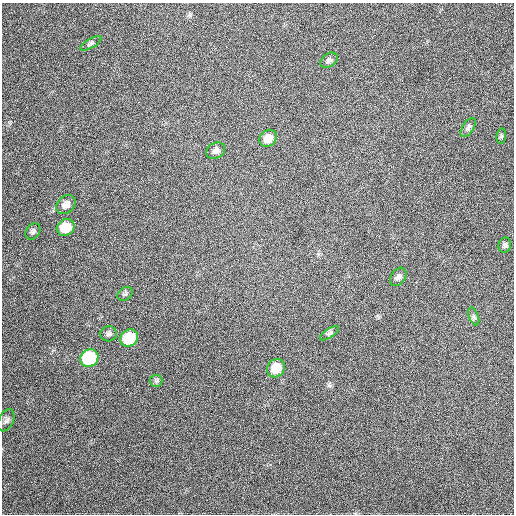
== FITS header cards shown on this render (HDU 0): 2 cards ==
NAXIS1  =                  512
NAXIS2  =                  512

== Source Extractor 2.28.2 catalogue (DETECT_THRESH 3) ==
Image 512 x 512 px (HDU 0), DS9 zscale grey, 1 PNG px = 1 image px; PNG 516 x 516 px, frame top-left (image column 1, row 512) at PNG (2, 3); each listed source drawn as its Kron ellipse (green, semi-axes under 4 px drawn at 4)
Background 482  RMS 13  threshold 39.5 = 3 sigma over >= 5 px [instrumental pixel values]
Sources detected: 20; all 20 listed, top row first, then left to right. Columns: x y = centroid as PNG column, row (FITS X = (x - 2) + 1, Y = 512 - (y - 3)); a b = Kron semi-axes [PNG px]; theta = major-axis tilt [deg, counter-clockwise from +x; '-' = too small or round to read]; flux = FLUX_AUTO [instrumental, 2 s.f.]
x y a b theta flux
91 43 12 4 30 2200
329 60 9 6 35 3000
468 127 11 5 57 2600
501 136 7 5 83 1600
268 138 9 7 46 12000
216 151 10 7 29 3900
66 205 11 8 43 5700
66 227 9 8 - 23000
33 231 9 6 51 2500
505 245 7 6 - 2200
398 277 10 7 56 3300
125 294 8 6 38 1900
474 316 9 4 -69 1800
330 333 11 4 33 1800
108 334 8 7 - 2500
129 338 9 8 - 37000
89 358 9 8 - 64000
276 368 10 8 51 18000
156 381 6 6 - 1700
6 420 12 7 65 3100